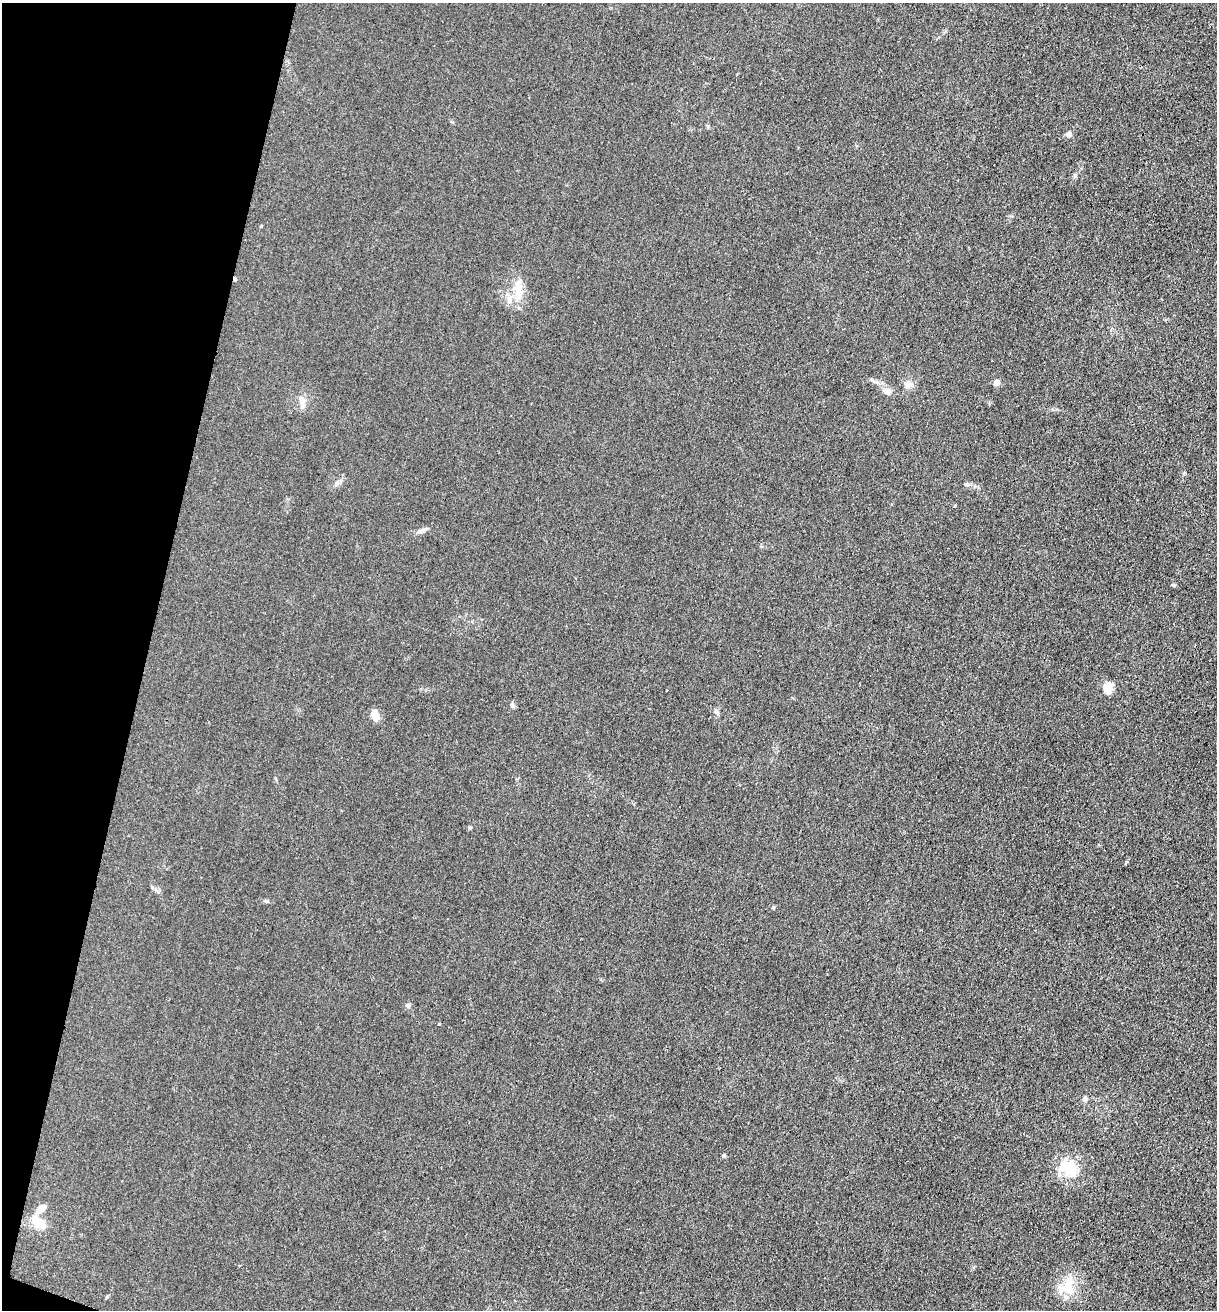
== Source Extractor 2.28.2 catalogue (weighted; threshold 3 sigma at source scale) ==
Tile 9 of 4 x 4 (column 1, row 3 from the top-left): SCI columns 264-1478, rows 1315-2622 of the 5261 x 5243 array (HDU 1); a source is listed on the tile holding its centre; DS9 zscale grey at full resolution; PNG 1219 x 1312 px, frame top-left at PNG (2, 3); no overlay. Shown black and unused: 12% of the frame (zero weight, under 3 of 4 exposures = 1% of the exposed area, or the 3 px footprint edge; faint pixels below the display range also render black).
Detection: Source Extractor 2.28.2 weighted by HDU 2 'WHT'; one run over the whole footprint, this tile lists its part. Background 0.0333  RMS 0.0063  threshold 0.0284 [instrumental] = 3 sigma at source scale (4.5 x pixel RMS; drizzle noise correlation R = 1.50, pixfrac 1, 0.05/0.05 arcsec/px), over >= 5 px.
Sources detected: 21; all 21 listed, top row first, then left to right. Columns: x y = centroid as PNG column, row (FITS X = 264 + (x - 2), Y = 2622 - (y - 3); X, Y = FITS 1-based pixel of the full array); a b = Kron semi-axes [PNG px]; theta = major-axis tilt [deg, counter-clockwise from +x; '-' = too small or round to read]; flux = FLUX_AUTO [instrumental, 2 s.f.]
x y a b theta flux
1068 134 7 6 - 2.2
235 279 5 3 - 1.4
518 290 28 11 -85 11
996 382 6 5 - 3.5
908 384 10 9 - 3.6
887 391 11 8 -21 3.5
302 402 16 7 -86 4.5
967 485 6 4 -1 1
421 531 11 6 27 2.6
1108 688 12 9 78 8.9
513 706 8 5 -84 1.2
716 711 6 4 45 1.1
375 715 11 7 -74 6.9
470 827 5 3 - 0.67
408 1005 7 6 - 1.2
1085 1098 7 6 - 1.4
723 1156 5 5 - 0.9
1068 1168 22 14 -43 21
41 1209 17 8 41 4.6
39 1223 22 12 -38 8.6
1066 1287 30 20 50 15
Overlapping masked pixels (flux is a lower limit): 1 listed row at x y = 235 279
Unlisted compact peaks at least as high as the median listed source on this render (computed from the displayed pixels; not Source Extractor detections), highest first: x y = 439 1024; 1126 862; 1174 585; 266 901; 773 907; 872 380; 107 1297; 708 127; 1075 176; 261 226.